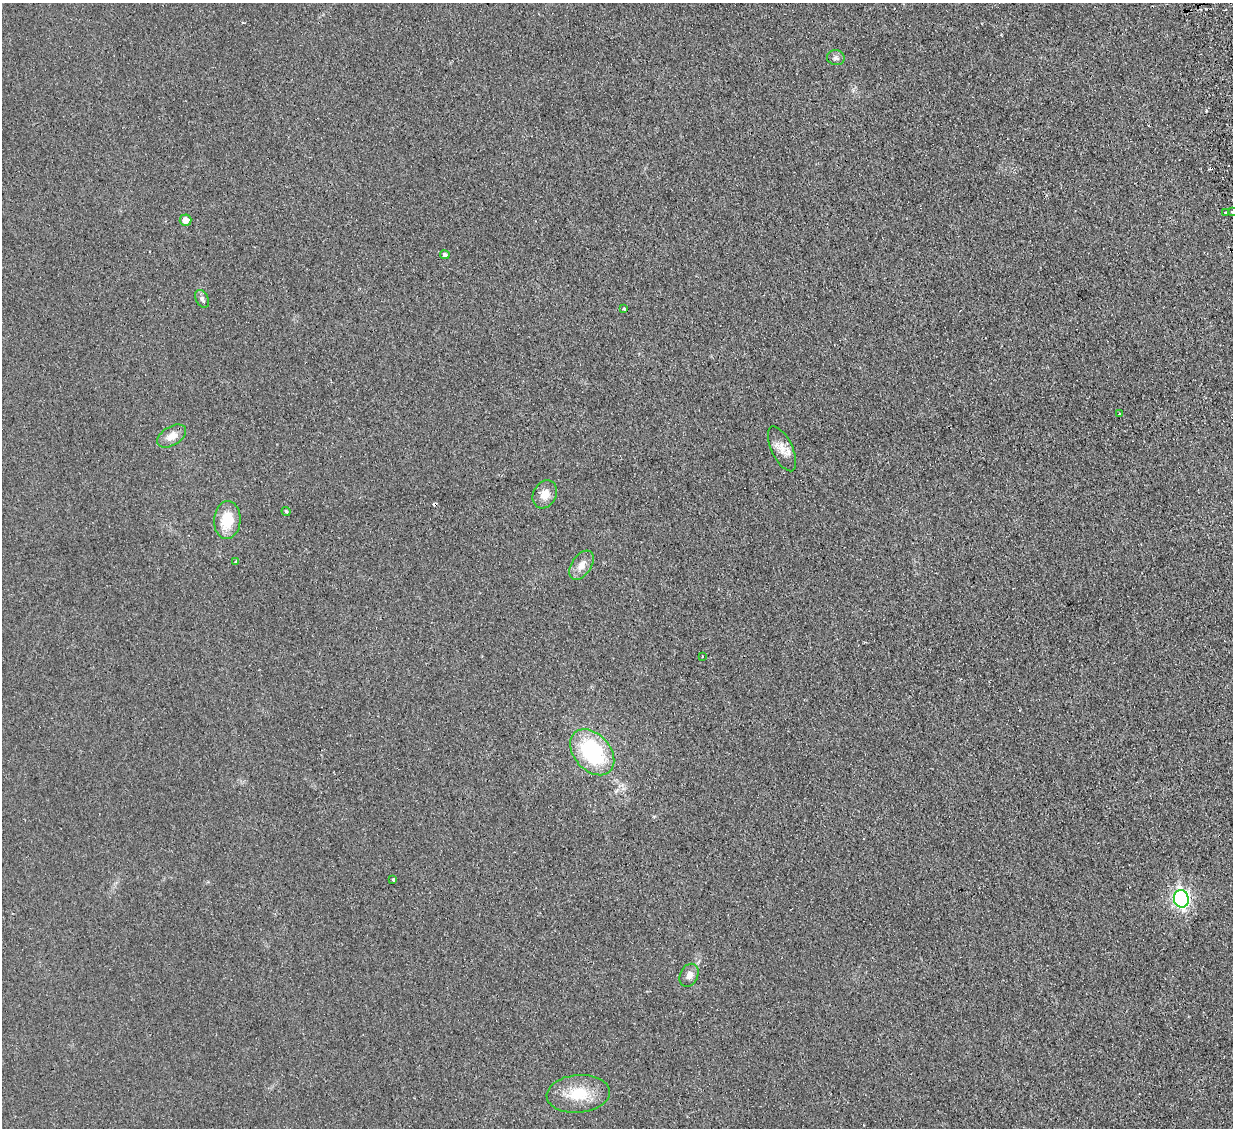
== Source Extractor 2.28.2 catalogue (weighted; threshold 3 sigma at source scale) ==
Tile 10 of 4 x 4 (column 2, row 3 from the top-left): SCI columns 1289-2519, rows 1286-2411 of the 5040 x 4933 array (HDU 1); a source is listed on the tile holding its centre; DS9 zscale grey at full resolution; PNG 1235 x 1130 px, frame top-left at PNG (2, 3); each listed source drawn as its Kron ellipse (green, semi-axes under 4 px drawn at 4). Shown black and unused: <1% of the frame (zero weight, under 2 of 3 exposures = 3% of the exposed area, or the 3 px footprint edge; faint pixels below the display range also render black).
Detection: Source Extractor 2.28.2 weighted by HDU 2 'WHT'; one run over the whole footprint, this tile lists its part. Background 0.0363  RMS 0.0063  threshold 0.0285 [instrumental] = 3 sigma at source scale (4.5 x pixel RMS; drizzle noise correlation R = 1.50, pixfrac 1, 0.05/0.05 arcsec/px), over >= 5 px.
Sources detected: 24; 3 cosmic-ray / hot-pixel residue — neither listed nor drawn; the other 21 listed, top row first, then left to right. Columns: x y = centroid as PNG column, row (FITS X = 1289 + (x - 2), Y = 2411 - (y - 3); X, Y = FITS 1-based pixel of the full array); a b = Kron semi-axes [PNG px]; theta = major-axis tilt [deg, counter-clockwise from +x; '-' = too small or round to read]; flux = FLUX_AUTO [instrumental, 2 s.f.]
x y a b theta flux
836 58 9 7 -6 2
1226 212 3 3 - 1.9
1232 212 3 2 - 0.94
185 220 6 5 - 5.2
445 255 5 4 - 1.7
202 299 9 6 -61 1.7
624 309 3 3 - 1.7
1119 414 3 2 - 0.74
172 436 16 9 32 6.1
782 449 24 10 -64 7.1
545 494 15 11 62 6.5
286 511 5 3 - 0.81
227 520 19 13 87 17
236 562 3 3 - 1.2
581 565 16 9 55 5.5
702 657 3 2 - 0.57
592 752 26 18 -48 55
393 879 3 3 - 1.3
1181 899 9 7 -81 160
689 975 12 9 63 3.7
578 1094 31 19 5 20
Isophote crosses this tile's border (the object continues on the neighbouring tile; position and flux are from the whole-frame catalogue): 1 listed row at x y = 1232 212